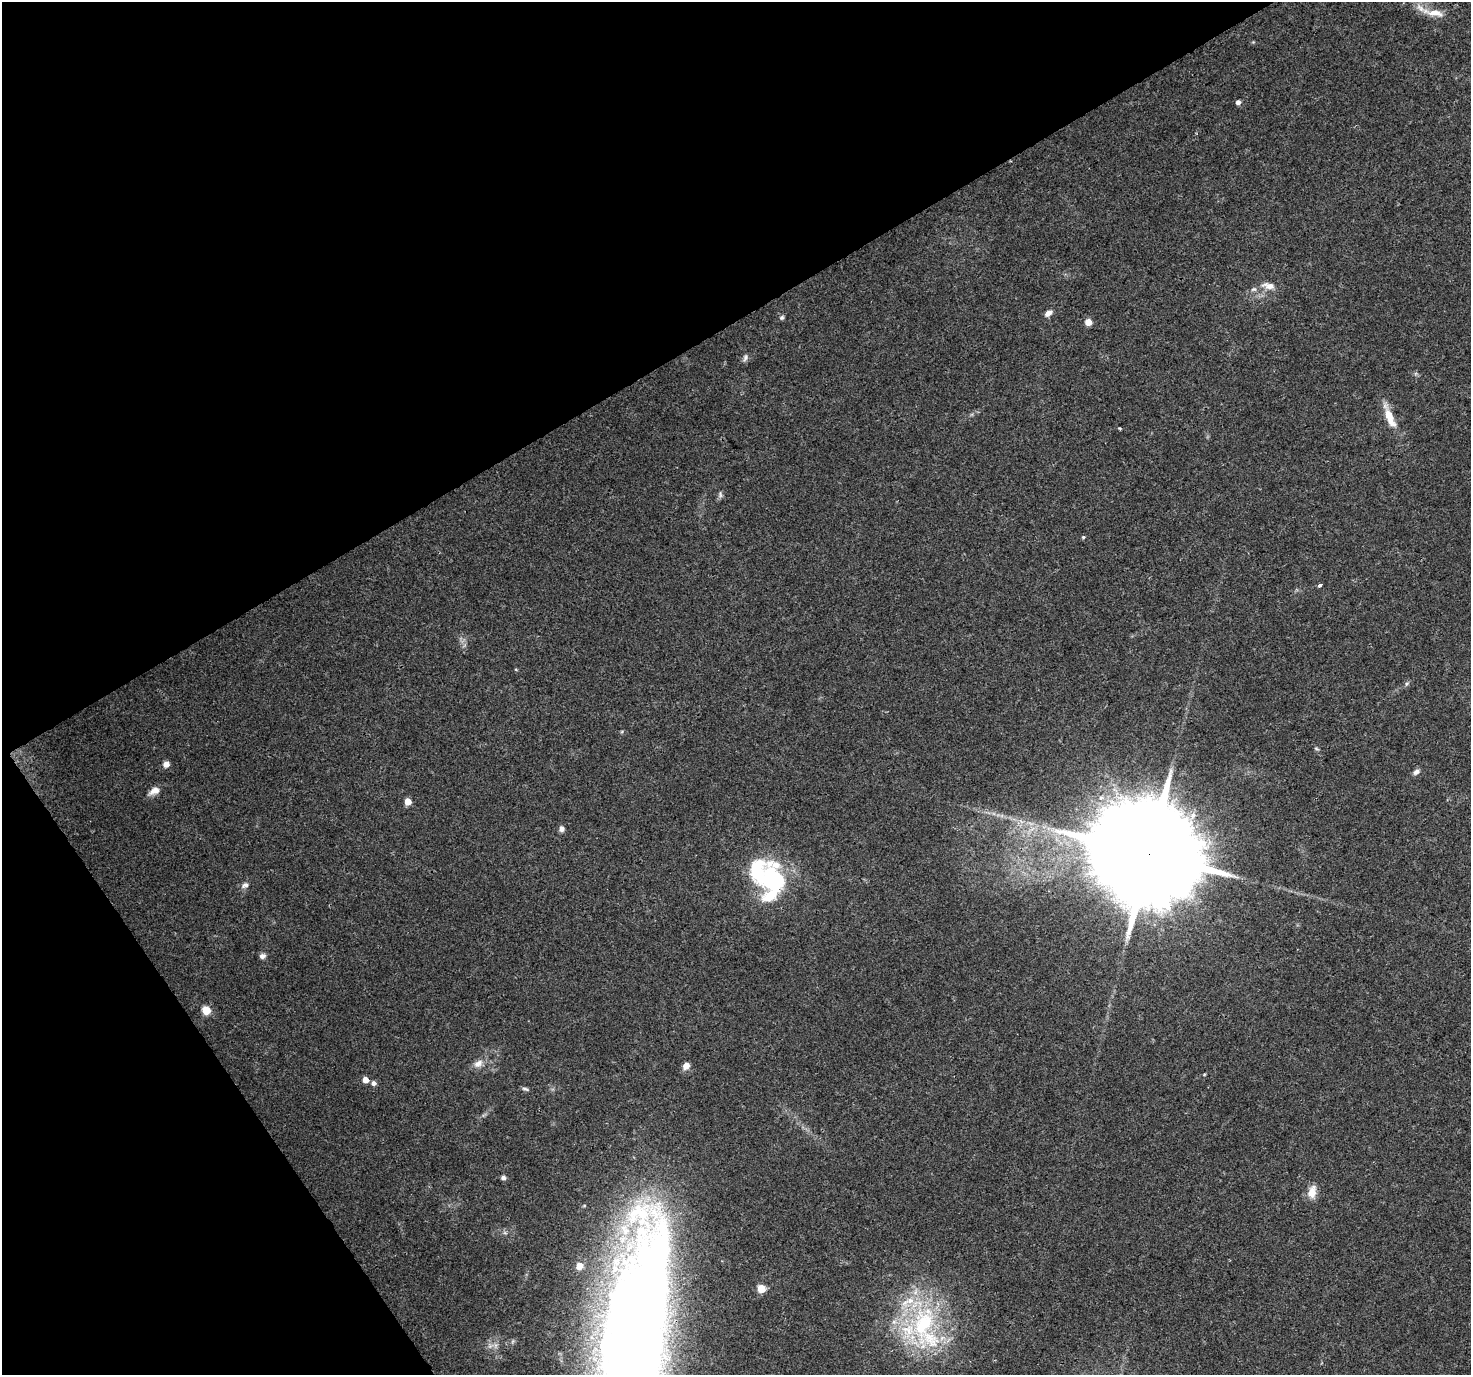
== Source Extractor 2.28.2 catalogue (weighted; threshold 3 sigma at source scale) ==
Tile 5 of 4 x 4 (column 1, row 2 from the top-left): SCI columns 7-1475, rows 2925-4297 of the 5881 x 5789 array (HDU 1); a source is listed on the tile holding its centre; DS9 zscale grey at full resolution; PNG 1473 x 1377 px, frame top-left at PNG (2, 2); no overlay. Shown black and unused: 31% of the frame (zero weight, under 3 of 4 exposures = <1% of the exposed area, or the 3 px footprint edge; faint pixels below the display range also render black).
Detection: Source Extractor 2.28.2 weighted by HDU 2 'WHT'; one run over the whole footprint, this tile lists its part. Background 0.0346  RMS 0.0036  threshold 0.0163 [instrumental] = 3 sigma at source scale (4.5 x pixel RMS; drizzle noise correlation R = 1.50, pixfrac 1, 0.0396/0.0396 arcsec/px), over >= 5 px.
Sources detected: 43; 2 inside a brighter object's white glare — not listed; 4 inside a brighter listed object's ellipse — not listed separately; the other 37 listed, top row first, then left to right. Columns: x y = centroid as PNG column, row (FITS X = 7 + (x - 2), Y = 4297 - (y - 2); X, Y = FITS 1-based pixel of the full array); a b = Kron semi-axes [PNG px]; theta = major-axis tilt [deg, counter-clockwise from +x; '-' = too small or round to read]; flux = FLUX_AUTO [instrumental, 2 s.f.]
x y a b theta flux
1434 13 34 9 -10 5.8
1238 102 5 5 - 1.4
1269 286 19 8 -10 3.4
1253 289 7 5 18 0.9
1048 313 9 6 33 1.9
782 317 6 5 - 0.72
1088 322 5 5 - 5.5
745 357 10 6 72 1.2
1389 417 34 9 -68 6.8
1120 428 4 3 - 0.42
720 494 9 5 -87 0.9
1083 537 5 4 - 0.44
1320 585 4 3 - 1.3
1407 684 6 4 46 0.62
1316 748 6 4 -3 0.48
166 764 6 6 - 2.6
1416 772 9 7 33 1.3
154 791 14 8 27 2.8
408 802 5 5 - 5.5
561 829 6 6 - 1.5
1149 854 32 25 22 13000
770 875 31 16 72 22
245 885 11 7 24 1.4
262 956 8 6 19 1.4
206 1010 5 5 - 12
478 1063 14 9 34 2.8
686 1066 9 7 54 2.2
1204 1074 4 3 - 0.33
365 1080 5 5 - 4.2
374 1083 6 5 - 1.3
525 1089 9 4 -18 0.78
503 1178 6 5 - 0.98
1312 1192 18 10 77 4
579 1266 6 5 - 5.5
761 1289 5 5 - 11
923 1323 64 31 77 49
636 1332 226 53 82 700
Overlapping masked pixels (flux is a lower limit): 2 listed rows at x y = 1149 854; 636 1332
Isophote crosses this tile's border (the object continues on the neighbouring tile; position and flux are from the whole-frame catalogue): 1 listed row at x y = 636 1332